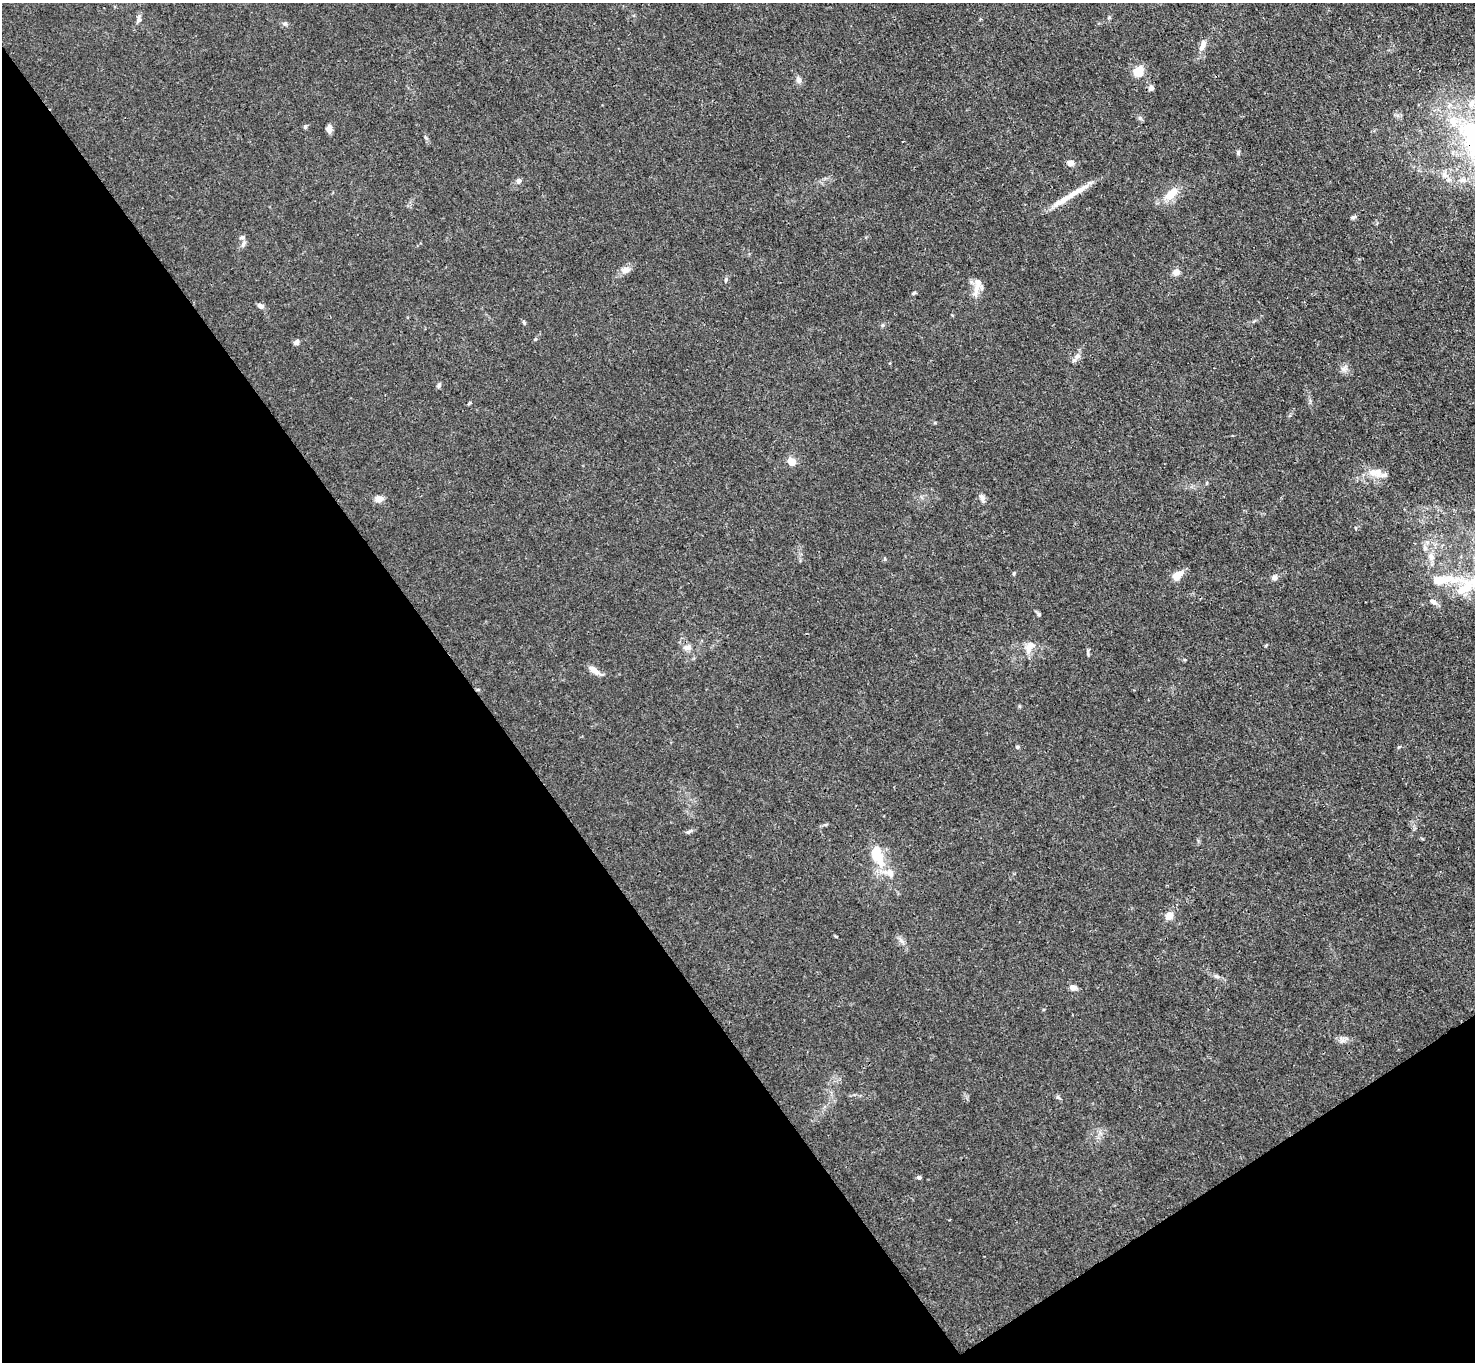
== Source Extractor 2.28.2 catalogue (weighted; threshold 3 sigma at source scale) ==
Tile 14 of 4 x 4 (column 2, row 4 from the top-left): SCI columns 1475-2947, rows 155-1514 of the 5894 x 5887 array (HDU 1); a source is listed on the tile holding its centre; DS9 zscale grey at full resolution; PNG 1477 x 1364 px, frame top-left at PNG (2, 3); no overlay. Shown black and unused: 36% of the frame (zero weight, under 3 of 4 exposures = <1% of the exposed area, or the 3 px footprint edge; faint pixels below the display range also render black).
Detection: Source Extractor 2.28.2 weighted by HDU 2 'WHT'; one run over the whole footprint, this tile lists its part. Background 0.0269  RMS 0.0028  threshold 0.0124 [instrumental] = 3 sigma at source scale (4.5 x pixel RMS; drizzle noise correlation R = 1.50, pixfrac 1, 0.05/0.05 arcsec/px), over >= 5 px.
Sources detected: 67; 7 inside a brighter listed object's ellipse — not listed separately; the other 60 listed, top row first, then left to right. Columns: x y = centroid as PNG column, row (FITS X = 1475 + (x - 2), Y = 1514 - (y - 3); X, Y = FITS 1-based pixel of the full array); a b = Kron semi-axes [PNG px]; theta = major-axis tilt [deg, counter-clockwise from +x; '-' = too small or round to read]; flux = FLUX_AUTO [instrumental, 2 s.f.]
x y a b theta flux
138 19 12 6 73 1
285 24 8 6 3 0.71
1202 46 17 7 71 2.1
1138 71 10 8 39 5.8
799 80 10 6 -76 1.2
1151 88 8 7 - 0.98
1471 104 12 9 67 2.5
1140 118 6 6 - 0.61
305 126 6 5 - 0.52
329 129 9 6 89 1.6
1471 131 41 27 -14 25
1238 152 7 5 -77 0.5
1070 163 7 6 - 1.6
1445 175 11 9 -45 2
519 181 6 5 - 1.2
1171 194 16 8 44 5.5
1062 200 35 7 31 4.6
1353 217 7 5 1 0.55
243 244 10 6 59 0.88
625 270 12 9 5 1.8
1176 272 8 7 - 1.9
726 280 7 3 90 0.42
976 288 23 7 80 2.7
914 293 6 4 44 0.37
261 306 9 6 -26 1
524 322 6 4 -70 0.42
883 325 6 4 71 0.39
535 339 6 4 45 0.35
296 342 7 6 - 0.83
1077 356 9 7 45 1.2
1344 369 10 8 12 1.3
439 385 8 5 67 0.59
791 461 5 5 - 6.3
1376 473 23 12 -12 3.9
982 497 10 7 -64 1.1
379 499 10 7 3 2
1356 528 5 3 - 0.26
1431 557 11 9 -64 1.9
1014 573 5 4 - 0.31
1177 575 9 6 34 4.8
1274 577 8 7 - 0.99
1441 580 64 14 -2 12
1433 602 10 6 -30 1.3
1039 614 7 5 -53 0.52
1266 645 5 3 - 0.31
687 647 13 8 12 1.6
1030 647 20 11 55 3.1
1088 652 10 3 -82 0.51
594 670 15 6 -36 2.7
478 689 5 3 - 0.35
1017 747 4 4 - 0.59
689 832 9 5 25 0.65
877 855 29 14 -70 9.2
1169 916 10 8 41 2.4
901 941 11 4 -27 0.92
1217 976 10 5 -24 0.87
1073 987 7 6 - 1.8
1342 1041 7 4 18 0.86
1058 1097 6 5 - 0.51
919 1177 5 4 - 0.76
Overlapping masked pixels (flux is a lower limit): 2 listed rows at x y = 1062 200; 478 689
Isophote crosses this tile's border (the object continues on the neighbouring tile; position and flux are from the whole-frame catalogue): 1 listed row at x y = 1471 131